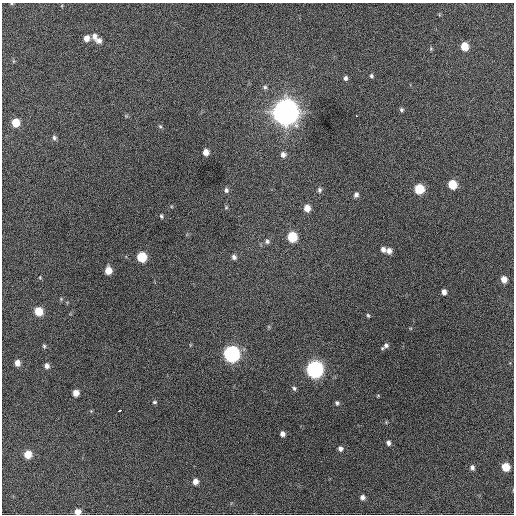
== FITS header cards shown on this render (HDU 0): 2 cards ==
NAXIS1  =                  512 / Axis length
NAXIS2  =                  512 / Axis length

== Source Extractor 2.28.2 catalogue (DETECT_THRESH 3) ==
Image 512 x 512 px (HDU 0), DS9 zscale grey, 1 PNG px = 1 image px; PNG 516 x 516 px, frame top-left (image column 1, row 512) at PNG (2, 3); no overlay
Background 512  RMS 22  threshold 65.3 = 3 sigma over >= 5 px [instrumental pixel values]
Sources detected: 62; all 62 listed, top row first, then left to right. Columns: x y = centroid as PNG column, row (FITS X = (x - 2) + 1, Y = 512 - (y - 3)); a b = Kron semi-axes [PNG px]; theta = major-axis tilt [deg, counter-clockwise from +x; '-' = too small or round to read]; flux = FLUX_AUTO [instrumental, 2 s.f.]
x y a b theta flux
94 36 8 6 -88 6.9e+03
86 38 6 6 - 9.4e+03
99 41 7 7 - 6.7e+03
464 46 6 6 - 2.6e+04
431 49 6 4 -80 1.8e+03
13 61 6 4 -71 1.7e+03
371 76 5 4 - 2.5e+03
345 78 6 5 - 3.8e+03
265 87 6 6 - 3.0e+03
401 110 5 5 - 2.7e+03
285 112 10 9 - 2.3e+06
126 116 5 5 - 1.7e+03
356 116 3 2 - 2.9e+03
15 123 6 6 - 2.8e+04
160 126 5 5 - 2.1e+03
54 138 7 6 - 3.6e+03
206 152 5 5 - 1.1e+04
283 155 7 7 - 6.1e+03
452 184 6 6 - 3.8e+04
419 189 6 6 - 5.5e+04
226 190 6 5 - 3.7e+03
319 190 7 6 - 3.6e+03
356 195 6 5 - 4.4e+03
226 207 5 4 - 1.7e+03
307 208 7 6 - 1.5e+04
161 216 5 4 - 2.1e+03
292 237 7 6 - 5.7e+04
267 241 7 7 - 3.9e+03
383 249 6 5 - 5.9e+03
389 251 6 6 - 7.4e+03
142 257 6 6 - 6.0e+04
234 257 6 6 - 4.5e+03
108 270 6 6 - 1.7e+04
40 277 5 4 - 1.4e+03
504 279 6 6 - 1.2e+04
444 292 5 4 - 6.8e+03
61 299 5 5 - 1.7e+03
38 311 6 6 - 3.2e+04
368 315 5 3 - 1.9e+03
386 345 8 6 40 5.0e+03
44 346 6 5 - 2.2e+03
231 354 8 7 - 4.7e+05
17 363 5 5 - 9.6e+03
47 366 6 5 - 5.8e+03
314 369 8 7 - 5.4e+05
294 388 6 5 - 2.8e+03
76 393 5 5 - 1.2e+04
378 395 5 3 - 1.4e+03
154 402 6 5 - 2.4e+03
337 403 6 5 - 2.9e+03
120 410 4 3 - 4.5e+03
91 411 5 5 - 1.5e+03
386 422 4 4 - 1.5e+03
282 434 5 5 - 6.1e+03
388 443 6 5 - 4.2e+03
340 448 6 6 - 5.3e+03
28 454 6 6 - 2.4e+04
472 467 6 5 - 4.2e+03
505 467 6 6 - 3.0e+04
195 481 6 5 - 9.5e+03
362 497 6 5 - 5.5e+03
77 512 6 5 - 1.1e+04
At the frame edge (FLAGS 8, measured only in part): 1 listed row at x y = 77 512